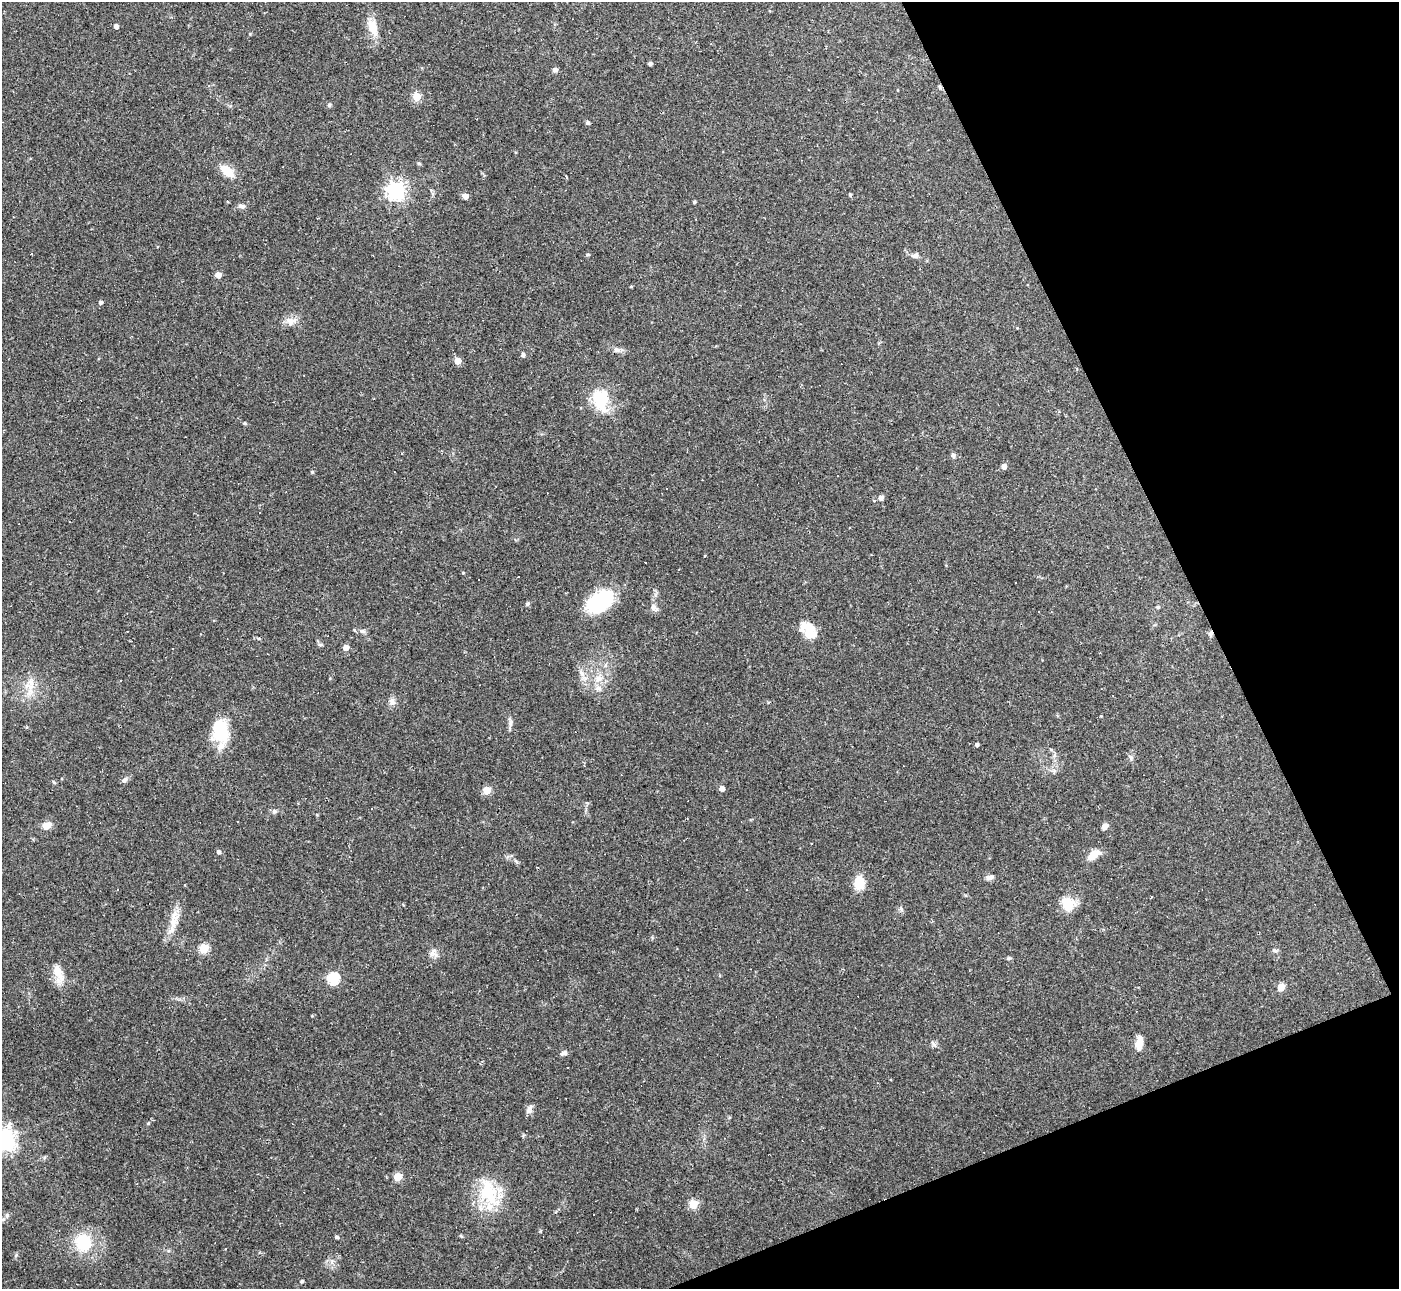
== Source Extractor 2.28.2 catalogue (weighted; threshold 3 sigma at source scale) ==
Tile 12 of 4 x 4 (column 4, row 3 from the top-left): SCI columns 4192-5588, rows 1436-2722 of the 5588 x 5575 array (HDU 1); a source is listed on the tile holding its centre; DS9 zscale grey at full resolution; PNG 1401 x 1291 px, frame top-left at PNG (2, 2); no overlay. Shown black and unused: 20% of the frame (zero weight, under 2 of 3 exposures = <1% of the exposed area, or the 3 px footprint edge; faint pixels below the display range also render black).
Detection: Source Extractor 2.28.2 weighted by HDU 2 'WHT'; one run over the whole footprint, this tile lists its part. Background 0.0708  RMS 0.0057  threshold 0.0254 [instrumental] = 3 sigma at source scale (4.5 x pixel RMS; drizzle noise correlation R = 1.50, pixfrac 1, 0.05/0.05 arcsec/px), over >= 5 px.
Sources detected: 113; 2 inside a brighter object's white glare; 22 cosmic-ray / hot-pixel residue — not listed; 2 inside a brighter listed object's ellipse — not listed separately; the other 87 listed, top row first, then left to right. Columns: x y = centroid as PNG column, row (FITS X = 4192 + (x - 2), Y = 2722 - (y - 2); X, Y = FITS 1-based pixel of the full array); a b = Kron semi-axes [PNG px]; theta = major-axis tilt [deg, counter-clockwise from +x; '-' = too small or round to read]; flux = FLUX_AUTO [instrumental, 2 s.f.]
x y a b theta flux
116 26 4 4 - 2.3
373 27 23 11 -76 8.3
250 34 4 4 - 0.5
650 64 4 3 - 1.3
555 70 6 5 - 1.6
940 87 6 4 -71 0.77
417 96 5 5 - 19
329 105 6 4 47 0.74
587 122 5 4 - 1
419 163 5 4 - 0.74
227 171 16 9 -39 9.5
566 177 5 2 - 0.43
395 190 7 7 - 240
850 194 4 3 - 0.93
465 196 5 4 - 5.5
694 202 3 3 - 0.83
242 206 10 6 -4 2.1
588 254 5 4 - 0.77
915 255 9 7 14 1.9
218 275 4 4 - 5.9
631 286 3 3 - 0.51
100 302 4 4 - 1.5
291 321 16 11 6 4.6
617 350 9 5 -19 1.8
523 355 4 4 - 1.7
457 361 5 4 - 8.7
600 399 27 19 -83 21
402 453 3 3 - 0.58
953 455 7 5 -73 1.2
1004 466 5 4 - 3.1
312 472 5 4 - 0.57
881 498 5 5 - 2.7
463 573 4 4 - 0.52
599 602 29 20 47 37
527 604 5 4 - 1.2
1158 607 5 4 - 0.82
654 608 12 7 -48 2.3
807 628 20 15 -43 10
354 630 4 3 - 0.74
362 631 8 5 -14 1.5
320 645 6 4 0 0.88
346 647 5 4 - 5.2
582 674 10 5 -55 2.3
599 679 12 9 34 5.1
29 686 17 8 -33 5.5
392 702 9 7 -53 2.4
1101 716 3 3 - 0.38
510 723 13 4 -83 1.7
221 732 28 19 -79 21
977 744 4 4 - 1
1131 757 7 5 -69 1.4
124 780 8 6 39 1.8
722 788 5 5 - 2.3
487 790 5 5 - 18
275 811 6 5 - 1
237 821 3 3 - 1
47 825 10 8 13 4.3
1105 826 6 5 - 3.4
219 852 5 4 - 1.3
1094 855 12 7 36 8.8
990 877 9 6 14 2.2
859 883 19 13 84 8.2
185 885 3 2 - 0.58
117 889 3 3 - 0.43
1067 904 17 14 -61 11
173 922 26 10 71 8.7
204 948 5 5 - 26
1275 950 7 4 -19 1
433 952 12 7 62 2.6
57 971 18 11 -66 7.6
333 978 6 5 - 58
1281 987 5 5 - 12
1139 1043 15 7 83 7.3
934 1044 12 3 -48 1
564 1053 8 5 18 1.7
567 1068 3 3 - 1.2
529 1109 12 7 72 2.3
4 1139 7 7 - 420
984 1152 2 2 - 0.32
398 1177 5 5 - 19
489 1194 47 22 -75 28
693 1204 5 5 - 20
3 1219 5 4 - 0.93
461 1236 5 3 - 0.64
337 1237 4 4 - 1.1
83 1242 16 15 - 22
302 1281 5 4 - 0.84
Overlapping masked pixels (flux is a lower limit): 1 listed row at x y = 940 87
Isophote crosses this tile's border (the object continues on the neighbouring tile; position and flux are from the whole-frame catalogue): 1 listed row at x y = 4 1139
Unlisted compact peaks at least as high as the median listed source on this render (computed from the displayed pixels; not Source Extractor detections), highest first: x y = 148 1123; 245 423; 16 1255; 1009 958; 540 1231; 901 909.